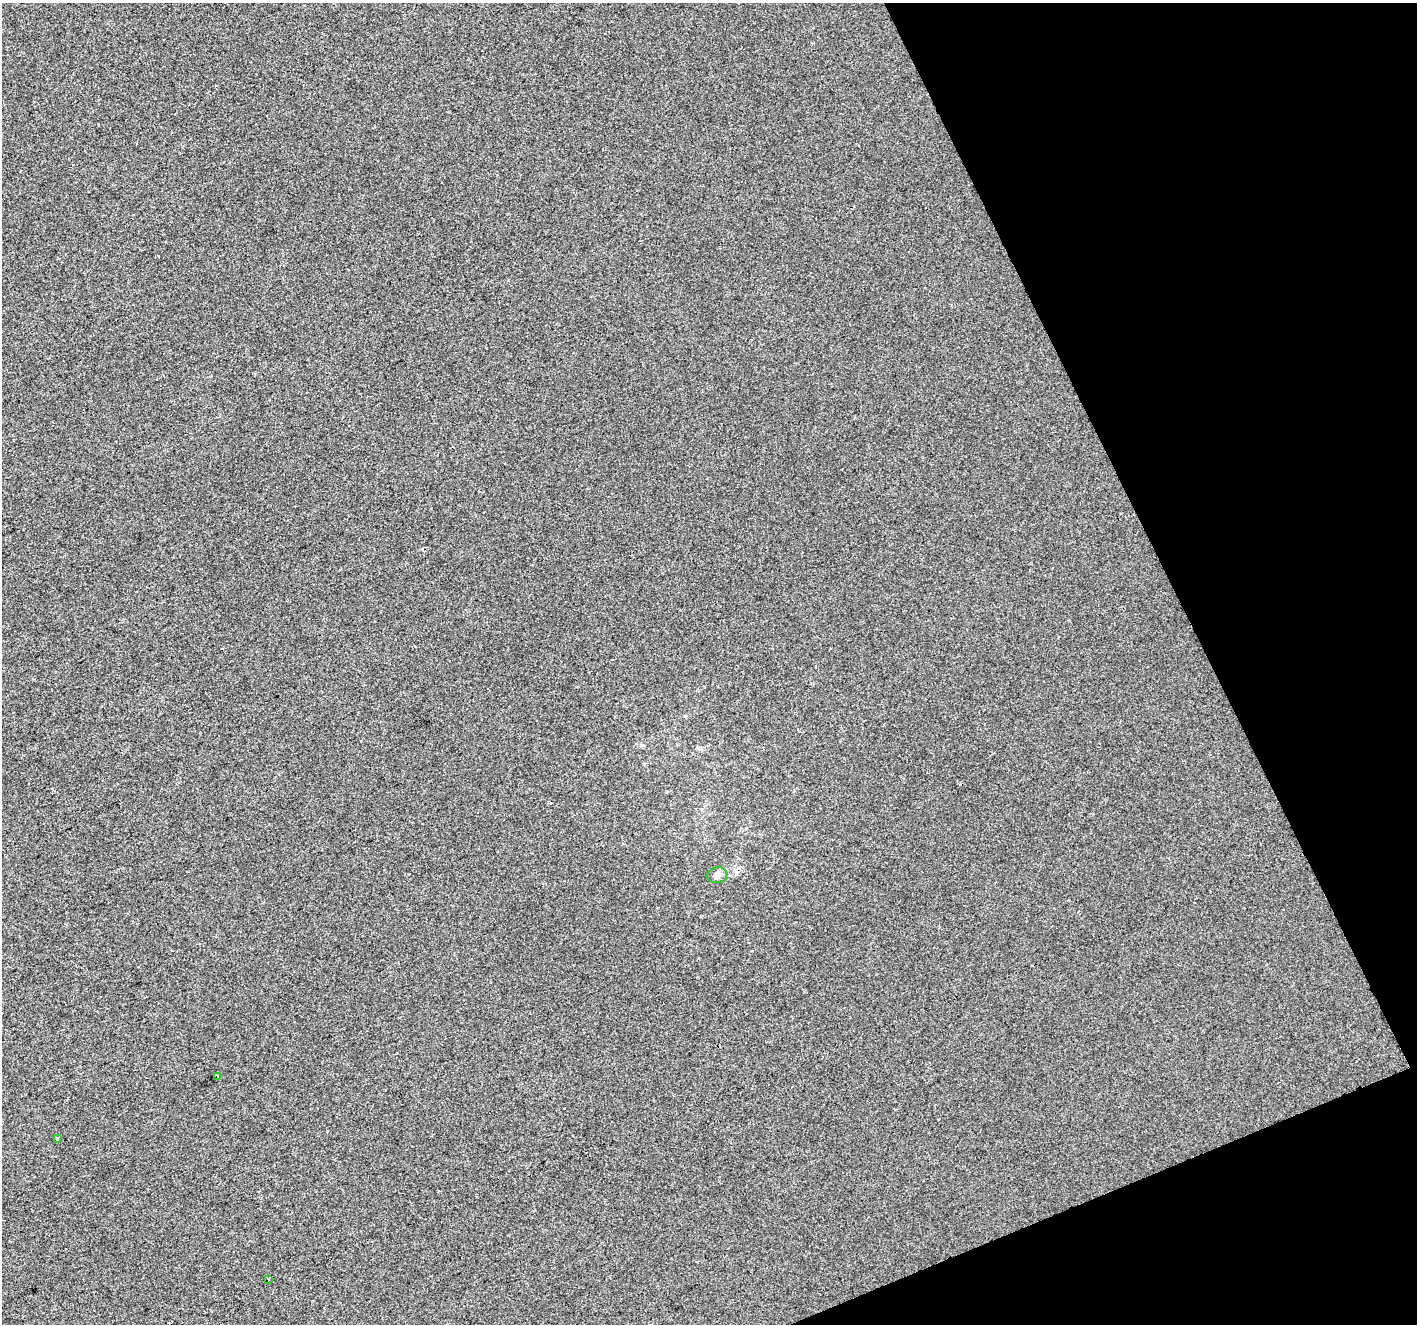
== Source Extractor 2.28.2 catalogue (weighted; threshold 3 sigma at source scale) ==
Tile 12 of 4 x 4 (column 4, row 3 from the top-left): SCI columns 4246-5660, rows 1469-2790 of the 5660 x 5522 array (HDU 1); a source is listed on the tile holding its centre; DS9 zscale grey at full resolution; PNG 1419 x 1326 px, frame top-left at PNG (2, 3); each listed source drawn as its Kron ellipse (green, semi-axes under 4 px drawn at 4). Shown black and unused: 20% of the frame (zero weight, under 2 of 3 exposures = <1% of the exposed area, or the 3 px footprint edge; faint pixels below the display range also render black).
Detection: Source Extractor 2.28.2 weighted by HDU 2 'WHT'; one run over the whole footprint, this tile lists its part. Background 9.17e-04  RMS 0.0057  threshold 0.0255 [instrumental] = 3 sigma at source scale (4.5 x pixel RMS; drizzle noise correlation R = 1.50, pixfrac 1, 0.0396/0.0396 arcsec/px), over >= 5 px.
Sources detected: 6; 2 cosmic-ray / hot-pixel residue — neither listed nor drawn; the other 4 listed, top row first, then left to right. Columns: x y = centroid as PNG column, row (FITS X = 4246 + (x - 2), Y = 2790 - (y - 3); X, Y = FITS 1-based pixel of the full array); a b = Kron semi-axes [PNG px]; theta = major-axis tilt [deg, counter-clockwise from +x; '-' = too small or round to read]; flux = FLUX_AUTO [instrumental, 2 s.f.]
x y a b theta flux
717 875 10 8 11 2.2
218 1076 3 3 - 1.2
57 1138 4 3 - 0.8
268 1279 4 2 - 0.65